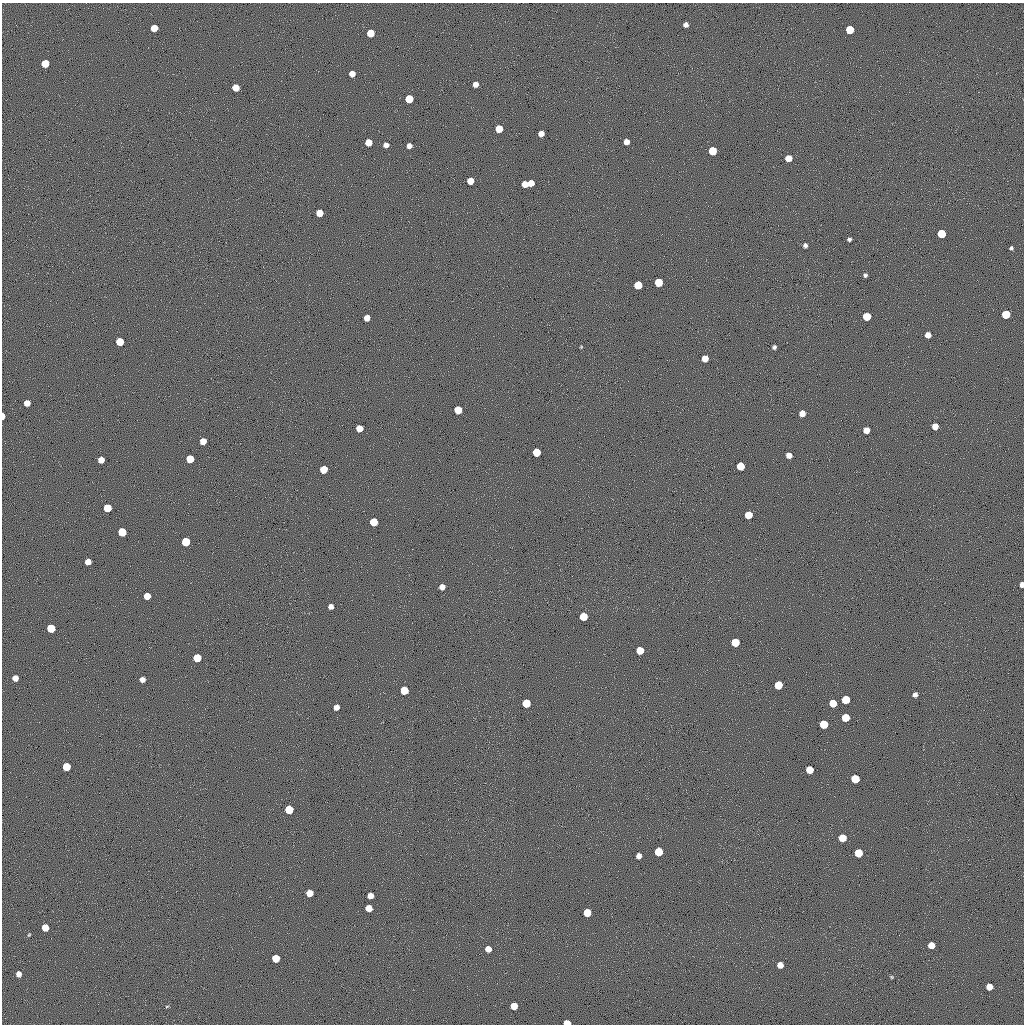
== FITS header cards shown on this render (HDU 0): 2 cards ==
NAXIS1  =                 1022 / length of data axis 1
NAXIS2  =                 1022 / length of data axis 2

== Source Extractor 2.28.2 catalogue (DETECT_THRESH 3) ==
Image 1022 x 1022 px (HDU 0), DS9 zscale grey, 1 PNG px = 1 image px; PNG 1026 x 1026 px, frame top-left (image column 1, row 1022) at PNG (2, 3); no overlay
Background 0.441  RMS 90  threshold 271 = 3 sigma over >= 5 px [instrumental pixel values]
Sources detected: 100; all 100 listed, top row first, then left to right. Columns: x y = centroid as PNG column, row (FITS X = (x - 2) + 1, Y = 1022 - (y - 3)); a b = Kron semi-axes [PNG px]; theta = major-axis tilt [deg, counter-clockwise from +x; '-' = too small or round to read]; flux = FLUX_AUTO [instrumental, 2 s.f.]
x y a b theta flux
686 25 5 4 - 26000
154 28 5 5 - 92000
850 30 5 5 - 190000
370 33 5 5 - 110000
45 63 5 5 - 120000
352 74 5 5 - 48000
475 84 5 5 - 35000
236 88 5 5 - 89000
409 99 6 5 - 160000
499 129 5 5 - 100000
541 133 5 5 - 40000
368 142 5 5 - 84000
626 142 5 5 - 39000
386 145 5 5 - 30000
409 146 5 4 - 32000
712 151 6 5 - 170000
788 158 5 5 - 67000
470 181 5 5 - 64000
531 183 5 5 - 62000
525 184 5 5 - 63000
319 213 5 5 - 82000
941 234 6 5 - 190000
849 239 4 3 - 14000
805 245 5 4 - 17000
1011 248 4 4 - 10000
865 275 4 4 - 13000
659 282 6 5 - 170000
638 285 5 5 - 150000
1006 314 6 5 - 190000
867 316 6 5 - 150000
367 318 5 5 - 48000
928 335 5 5 - 46000
120 342 5 5 - 140000
581 347 4 3 - 5200
774 347 4 4 - 15000
705 358 5 5 - 65000
27 403 5 5 - 47000
458 410 5 5 - 140000
802 413 5 5 - 50000
3 416 5 3 - 49000
935 426 5 5 - 56000
359 428 5 5 - 83000
866 430 5 5 - 53000
203 441 5 5 - 63000
536 452 5 5 - 170000
789 455 5 5 - 38000
190 459 5 5 - 130000
101 460 5 5 - 56000
740 466 5 5 - 150000
323 469 5 5 - 130000
107 508 5 5 - 150000
748 515 5 5 - 140000
374 522 5 5 - 180000
122 532 6 5 - 170000
186 542 6 5 - 190000
88 562 5 5 - 47000
1022 585 5 4 - 32000
442 587 5 5 - 36000
147 596 5 5 - 78000
331 606 5 5 - 31000
583 617 5 5 - 150000
51 628 6 5 - 190000
735 642 6 5 - 190000
640 650 5 5 - 140000
197 658 6 5 - 160000
15 678 5 5 - 45000
142 679 5 5 - 35000
778 685 6 5 - 160000
404 690 6 5 - 160000
915 695 5 4 - 23000
846 700 6 5 - 190000
526 703 6 5 - 190000
833 703 5 5 - 130000
336 707 5 5 - 41000
845 718 5 5 - 140000
824 724 6 5 - 170000
66 767 5 5 - 150000
810 770 5 5 - 120000
855 779 6 6 - 200000
289 809 6 5 - 180000
842 838 6 5 - 120000
659 852 6 5 - 190000
858 853 6 5 - 180000
639 856 5 5 - 33000
309 893 5 5 - 82000
370 896 5 5 - 53000
369 908 5 5 - 80000
587 913 5 5 - 140000
45 927 5 5 - 99000
29 935 5 4 - 5500
931 945 5 5 - 72000
488 949 5 5 - 58000
276 958 5 5 - 120000
780 965 5 5 - 54000
19 974 5 5 - 34000
892 977 5 4 - 6900
989 987 5 5 - 72000
167 1006 5 3 - 5600
514 1006 5 5 - 100000
567 1023 5 4 - 89000
At the frame edge (FLAGS 8, measured only in part): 3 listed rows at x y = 3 416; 1022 585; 567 1023